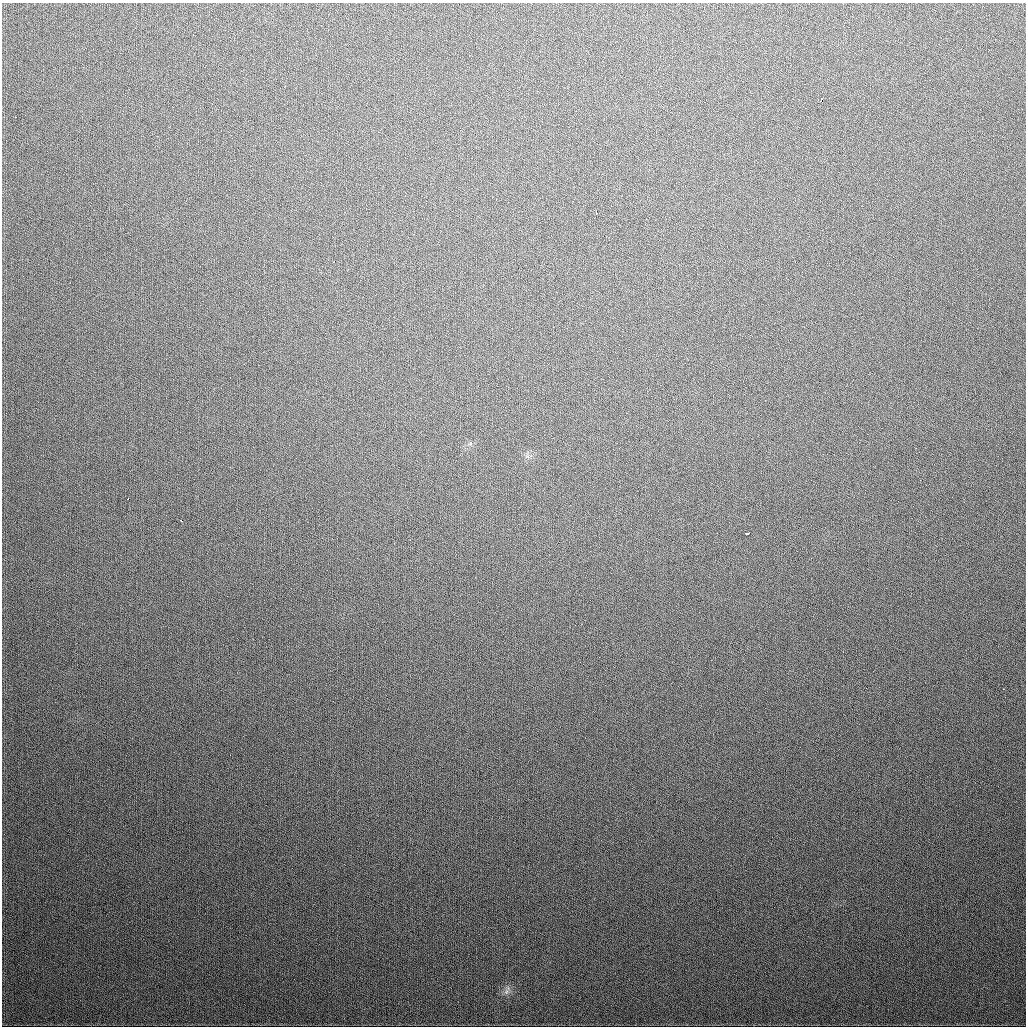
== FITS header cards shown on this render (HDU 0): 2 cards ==
NAXIS1  =                 1024
NAXIS2  =                 1024

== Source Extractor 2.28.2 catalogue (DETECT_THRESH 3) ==
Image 1024 x 1024 px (HDU 0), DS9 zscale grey, 1 PNG px = 1 image px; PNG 1028 x 1028 px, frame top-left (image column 1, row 1024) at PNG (2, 3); no overlay
Background 396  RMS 15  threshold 43.9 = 3 sigma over >= 5 px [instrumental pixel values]
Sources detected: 9; all 9 listed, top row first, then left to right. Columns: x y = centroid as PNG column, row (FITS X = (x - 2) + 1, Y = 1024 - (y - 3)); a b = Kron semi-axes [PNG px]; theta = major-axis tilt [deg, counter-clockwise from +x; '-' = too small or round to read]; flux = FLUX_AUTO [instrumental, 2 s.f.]
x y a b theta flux
821 100 3 2 - 7700
15 117 3 2 - 1400
596 212 4 2 - 3700
333 262 3 2 - 1400
470 443 5 4 - 3700
128 499 3 3 - 5900
181 520 3 2 - 3400
747 533 5 3 - 3900
507 991 14 5 62 3700